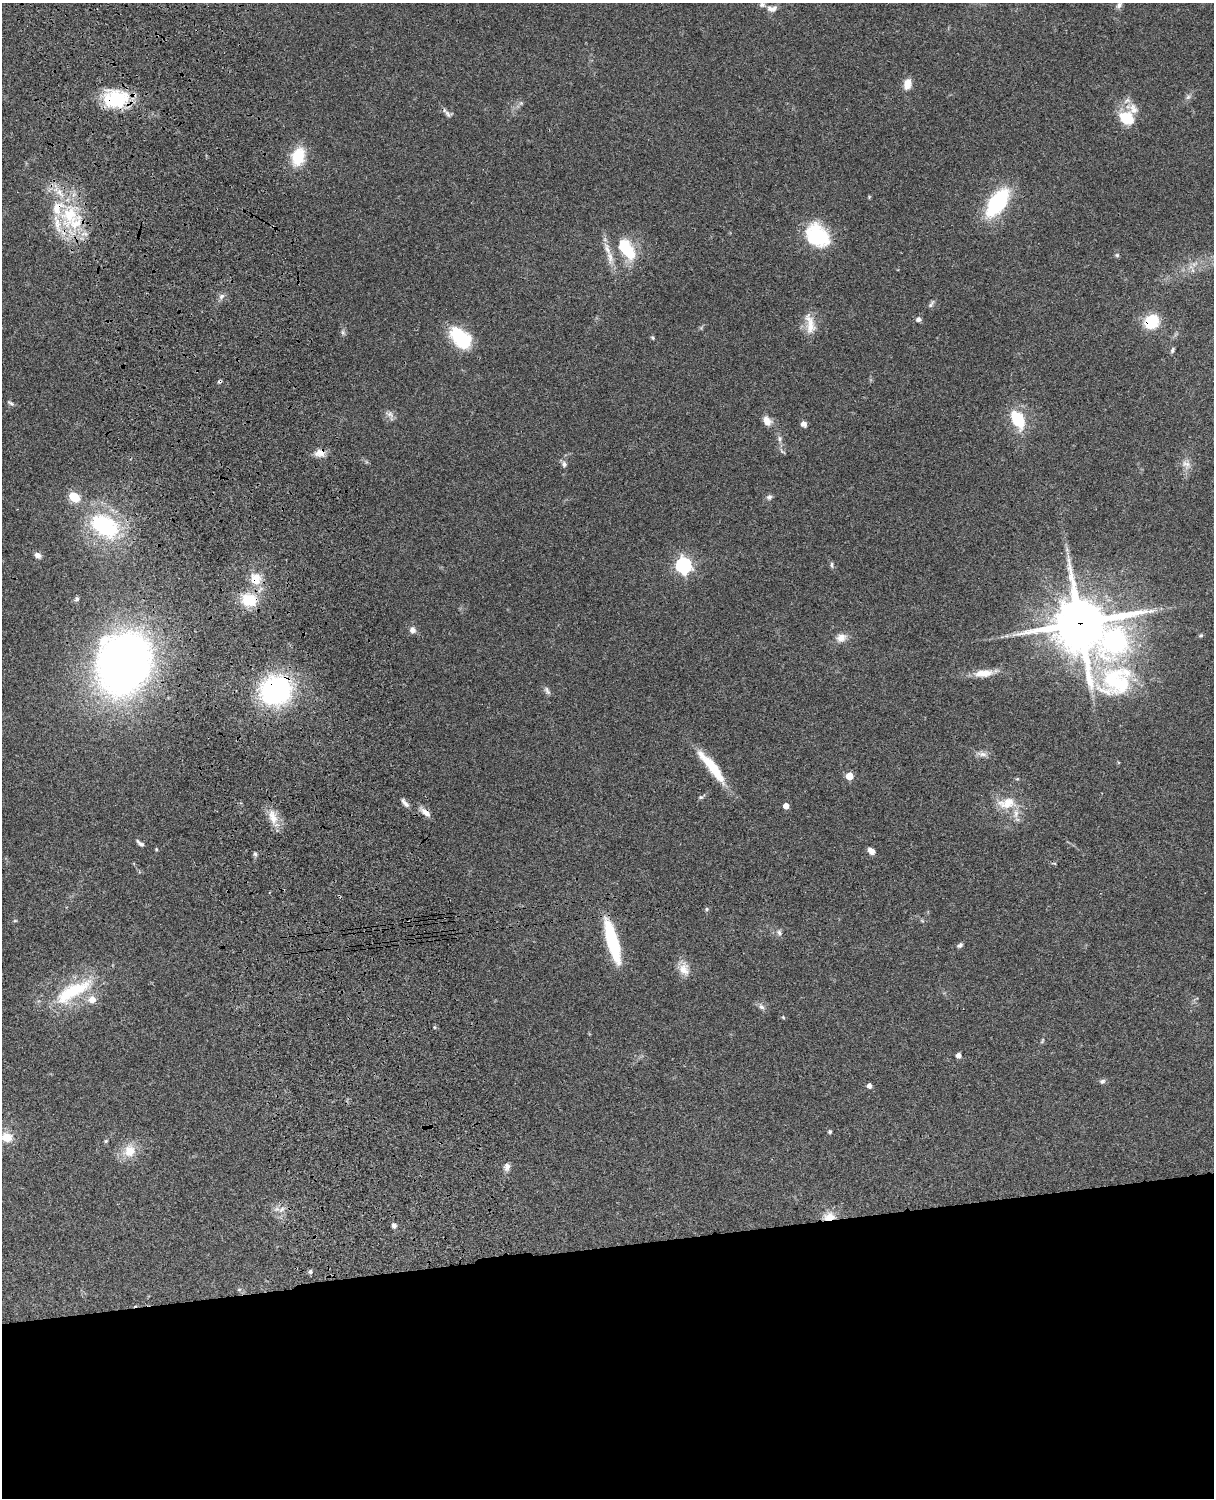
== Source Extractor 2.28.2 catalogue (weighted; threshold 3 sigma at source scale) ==
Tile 11 of 4 x 3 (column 3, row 3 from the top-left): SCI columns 2546-3757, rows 277-1772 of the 5087 x 4926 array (HDU 1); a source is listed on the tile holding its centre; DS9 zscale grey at full resolution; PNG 1216 x 1500 px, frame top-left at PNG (2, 3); no overlay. Shown black and unused: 17% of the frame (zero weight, under 3 of 4 exposures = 6% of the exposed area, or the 3 px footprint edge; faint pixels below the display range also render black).
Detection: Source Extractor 2.28.2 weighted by HDU 2 'WHT'; one run over the whole footprint, this tile lists its part. Background 0.0965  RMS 0.0063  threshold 0.0283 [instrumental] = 3 sigma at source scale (4.5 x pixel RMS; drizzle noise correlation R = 1.50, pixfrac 1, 0.05/0.05 arcsec/px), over >= 5 px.
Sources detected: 101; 1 cosmic-ray / hot-pixel residue — not listed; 11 inside a brighter listed object's ellipse — not listed separately; the other 89 listed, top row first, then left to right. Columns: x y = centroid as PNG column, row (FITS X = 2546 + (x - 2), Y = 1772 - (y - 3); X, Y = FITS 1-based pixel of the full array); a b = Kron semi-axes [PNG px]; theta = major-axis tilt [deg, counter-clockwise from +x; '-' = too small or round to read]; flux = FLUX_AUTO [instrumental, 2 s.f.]
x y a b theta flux
1119 5 9 7 55 2.2
772 8 15 9 1 3.8
907 84 13 9 75 6.4
1188 97 8 5 45 1.6
116 99 32 22 0 33
521 103 5 5 - 1.1
448 114 12 7 -44 2.3
1127 118 21 17 -42 18
298 157 19 13 73 21
997 203 22 11 55 78
70 215 30 27 -74 39
817 235 29 22 -43 39
627 249 25 13 -54 28
1117 255 6 6 - 0.98
610 257 20 8 -79 6.3
221 296 8 6 45 2.1
931 304 12 5 53 1.6
918 319 6 6 - 2
1151 322 16 14 34 20
810 324 32 12 -78 9.9
343 332 7 4 -90 1.2
461 338 27 17 -44 30
652 338 5 4 - 0.86
1173 350 7 5 62 1.2
10 403 8 4 -32 1.2
390 414 12 8 -29 2.9
1018 419 20 12 -60 26
767 421 11 7 -61 5.8
804 424 6 5 - 3.1
779 439 8 5 85 1.7
320 453 13 9 8 5.3
564 464 9 6 -82 2
1186 464 13 8 -24 3.6
74 497 16 11 -35 9.9
769 497 8 7 - 1.7
104 526 39 26 -30 64
38 555 9 7 -30 2.6
683 565 7 6 - 170
832 565 9 3 -86 1.1
256 579 15 14 - 12
77 599 6 5 - 1.4
249 600 18 14 -9 20
1080 623 17 16 - 3200
412 630 8 8 - 2.8
1201 635 6 4 18 0.89
1006 636 7 4 18 1.3
841 638 14 10 19 5.3
1114 641 92 35 53 160
124 663 42 35 69 500
984 673 26 10 7 9.3
276 690 27 24 29 120
547 691 12 6 -61 1.9
982 754 15 6 -10 3.4
712 767 49 10 -51 22
849 776 5 5 - 15
1017 779 5 3 - 0.64
701 797 7 5 0 1
405 803 14 5 -48 2.5
1007 803 26 15 8 13
786 806 5 4 - 5.6
425 812 14 7 -41 4.3
273 817 20 11 -71 9
140 843 11 4 -39 1.8
156 849 4 4 - 0.61
871 851 9 6 -46 3.3
255 854 7 5 -64 1.3
707 909 5 5 - 0.96
15 921 6 4 1 0.65
779 932 8 5 -73 1.7
612 941 49 11 -74 39
960 945 8 5 37 1.5
684 969 18 13 -75 7.3
73 991 60 19 30 41
761 1007 8 7 - 2.2
783 1017 5 4 - 0.73
1042 1041 10 3 61 0.9
958 1055 4 4 - 3.5
1102 1081 8 6 7 1.6
869 1086 5 5 - 2.4
830 1132 5 5 - 0.86
7 1137 11 9 -6 10
106 1141 5 4 - 0.74
130 1151 14 13 - 11
507 1167 10 7 81 2.7
277 1209 8 7 - 2.6
829 1217 14 9 8 8.2
394 1226 6 6 - 1.9
310 1272 5 5 - 1.8
239 1289 6 4 2 0.88
Overlapping masked pixels (flux is a lower limit): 9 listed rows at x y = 116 99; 1151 322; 320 453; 256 579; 249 600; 1080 623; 276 690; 425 812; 829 1217